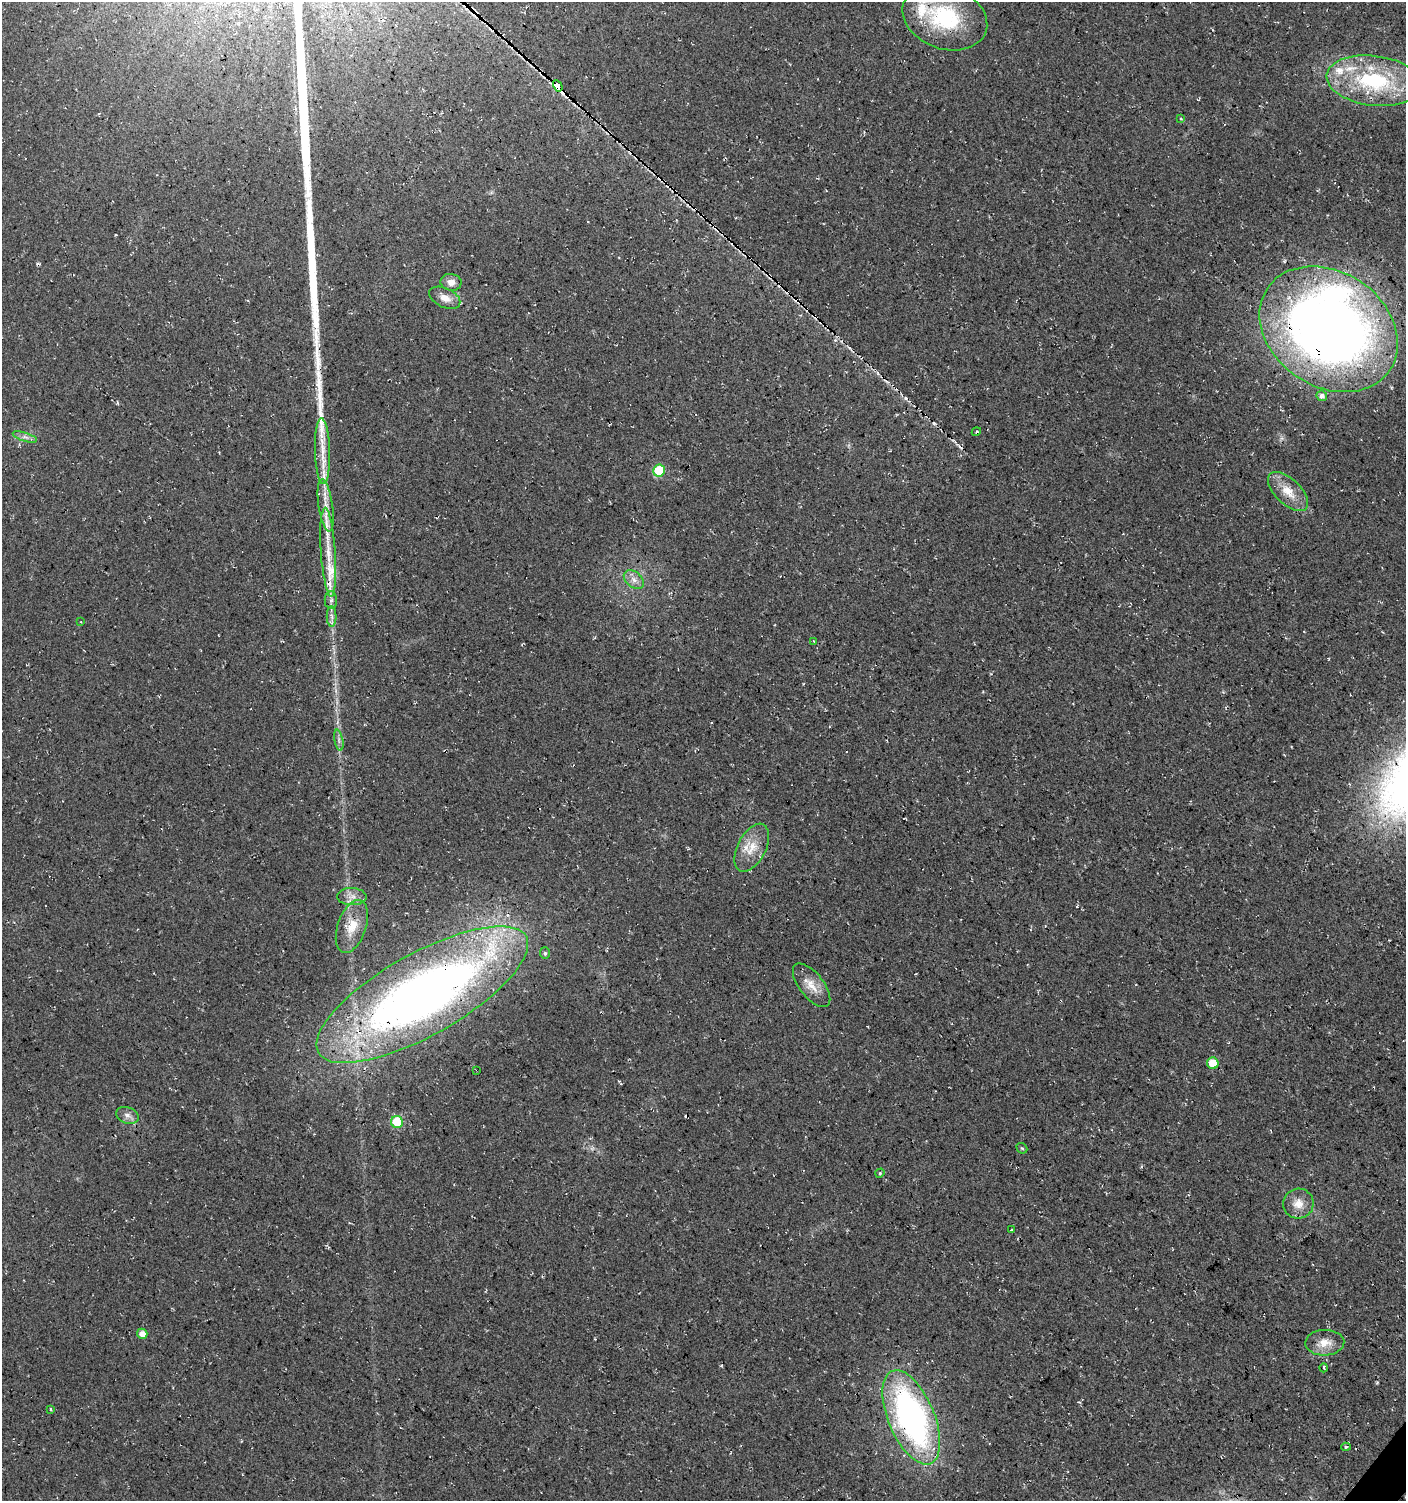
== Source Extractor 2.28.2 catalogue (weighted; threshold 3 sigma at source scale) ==
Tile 6 of 4 x 4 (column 2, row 2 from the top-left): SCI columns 1643-3046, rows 2999-4497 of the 6043 x 6022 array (HDU 1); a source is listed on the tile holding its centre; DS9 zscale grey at full resolution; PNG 1408 x 1503 px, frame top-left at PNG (2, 2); each listed source drawn as its Kron ellipse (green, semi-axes under 4 px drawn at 4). Shown black and unused: <1% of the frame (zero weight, under 3 of 4 exposures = <1% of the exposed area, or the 3 px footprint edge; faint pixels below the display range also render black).
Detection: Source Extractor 2.28.2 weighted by HDU 2 'WHT'; one run over the whole footprint, this tile lists its part. Background 0.0176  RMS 0.0054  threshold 0.0244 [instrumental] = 3 sigma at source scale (4.5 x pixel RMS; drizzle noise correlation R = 1.50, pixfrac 1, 0.0396/0.0396 arcsec/px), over >= 5 px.
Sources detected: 51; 1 inside a brighter object's white glare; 3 cosmic-ray / hot-pixel residue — neither listed nor drawn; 6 inside a brighter listed object's ellipse — not listed separately; the other 41 listed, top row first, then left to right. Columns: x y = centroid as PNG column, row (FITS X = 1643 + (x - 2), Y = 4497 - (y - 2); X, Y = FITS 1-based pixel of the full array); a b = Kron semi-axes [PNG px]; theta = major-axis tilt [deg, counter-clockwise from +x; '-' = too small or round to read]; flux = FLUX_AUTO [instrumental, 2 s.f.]
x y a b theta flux
945 17 43 31 -20 48
1374 81 48 25 -7 56
558 86 6 4 -59 1300
1181 119 4 2 - 0.46
451 282 10 8 -8 4
445 298 16 9 -26 5.4
1329 329 74 57 -34 630
1322 396 5 5 - 2.1
976 432 5 2 - 0.64
25 437 13 4 -17 2.1
322 451 33 7 -88 9.6
659 471 6 6 - 29
1288 492 25 12 -44 10
326 505 26 7 -81 7.2
328 552 44 7 -86 13
634 580 11 7 -40 3.5
331 600 9 6 89 1.9
332 616 10 5 -89 2.1
81 622 2 2 - 0.49
814 641 2 2 - 0.34
339 740 11 3 -79 1.5
752 848 26 14 62 11
352 897 15 8 -2 4.2
352 926 27 14 71 12
545 953 6 5 - 0.96
812 985 26 12 -52 8
422 995 119 41 29 500
1213 1063 6 5 - 12
477 1070 2 2 - 0.55
127 1115 11 8 -20 2.9
397 1122 6 6 - 27
1022 1148 6 4 -42 0.72
880 1173 5 3 - 0.63
1298 1204 15 15 - 7.2
1011 1230 3 2 - 0.53
142 1334 5 5 - 4.1
1325 1343 19 13 2 7.6
1324 1368 4 3 - 0.62
50 1409 4 3 - 0.71
911 1417 50 23 -67 180
1346 1447 4 3 - 0.92
Overlapping masked pixels (flux is a lower limit): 6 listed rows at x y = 558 86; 1329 329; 1288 492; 422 995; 477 1070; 911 1417
Isophote crosses this tile's border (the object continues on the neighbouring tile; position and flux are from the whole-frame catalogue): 1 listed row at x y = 945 17
Unlisted compact peaks at least as high as the median listed source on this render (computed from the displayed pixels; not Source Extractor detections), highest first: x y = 317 330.